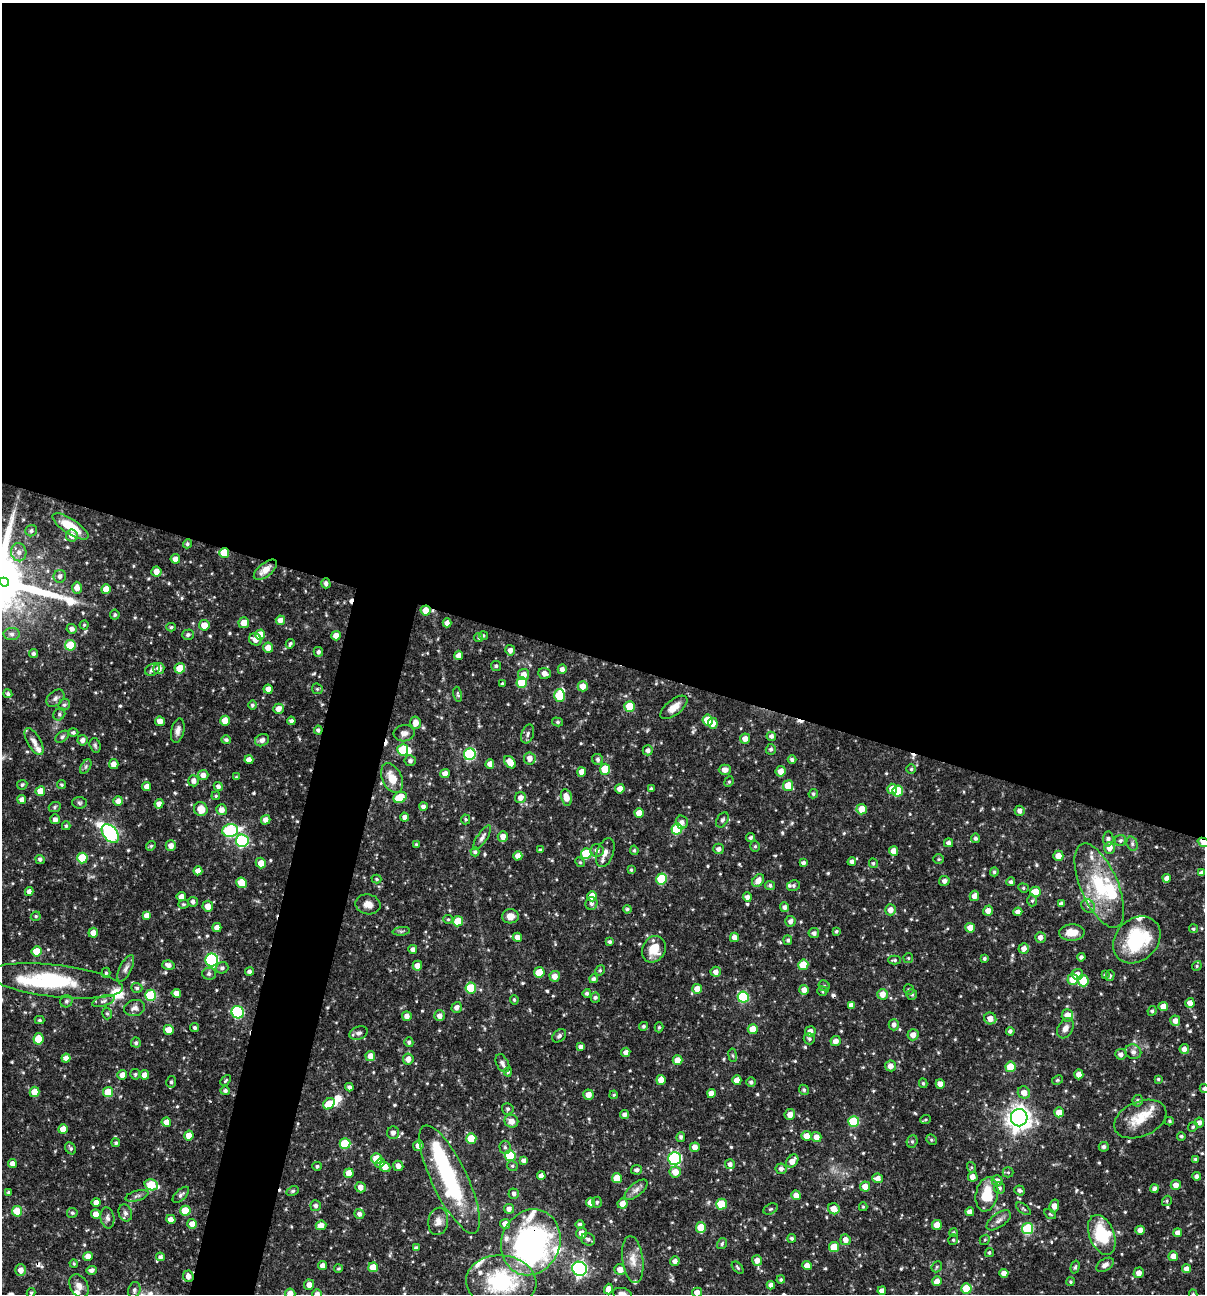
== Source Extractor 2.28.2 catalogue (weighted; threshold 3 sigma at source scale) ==
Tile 3 of 4 x 4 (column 3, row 1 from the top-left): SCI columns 2657-3859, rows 3875-5166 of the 5187 x 5168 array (HDU 1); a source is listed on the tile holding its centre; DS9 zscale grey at full resolution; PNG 1207 x 1296 px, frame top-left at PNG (2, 3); each listed source drawn as its Kron ellipse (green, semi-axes under 4 px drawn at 4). Shown black and unused: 54% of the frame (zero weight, under 3 of 4 exposures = <1% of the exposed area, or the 3 px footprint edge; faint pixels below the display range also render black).
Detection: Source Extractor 2.28.2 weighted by HDU 2 'WHT'; one run over the whole footprint, this tile lists its part. Background 0.066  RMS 0.0035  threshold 0.0157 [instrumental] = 3 sigma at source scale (4.5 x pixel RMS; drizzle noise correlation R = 1.50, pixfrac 1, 0.05/0.05 arcsec/px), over >= 5 px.
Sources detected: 643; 5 inside a brighter object's white glare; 8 cosmic-ray / hot-pixel residue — neither listed nor drawn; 22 inside a brighter listed object's ellipse — not listed separately; of the other 608, all 500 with FLUX_AUTO >= 0.454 (the completeness limit of this list) listed and drawn (108 fainter detections not listed), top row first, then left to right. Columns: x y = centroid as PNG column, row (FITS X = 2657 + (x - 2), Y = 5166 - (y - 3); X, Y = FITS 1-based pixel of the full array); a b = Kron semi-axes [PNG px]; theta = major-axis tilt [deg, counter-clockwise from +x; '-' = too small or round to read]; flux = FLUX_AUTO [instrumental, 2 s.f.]
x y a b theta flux
70 526 21 7 -33 9.4
31 531 6 5 - 0.85
72 536 6 6 - 2.4
187 544 5 4 - 0.73
19 552 9 7 -77 2
224 553 5 5 - 8.4
175 559 5 5 - 2.1
265 570 14 6 38 3.6
156 571 5 5 - 2.8
60 576 6 6 - 1.3
4 582 5 3 - 53
326 583 5 4 - 1.1
77 588 6 5 - 2.4
106 589 5 5 - 3.3
426 610 5 5 - 4.6
115 615 5 4 - 0.54
280 620 5 4 - 2.2
244 623 5 5 - 3.7
447 623 4 4 - 1.8
84 625 4 4 - 0.45
204 625 5 5 - 3.6
171 627 5 4 - 0.58
72 629 5 4 - 1.4
12 634 8 6 -1 1.2
188 635 6 5 - 0.95
260 635 5 5 - 6.6
483 635 5 4 - 0.51
336 636 5 4 - 3.1
479 637 5 4 - 0.59
255 639 6 6 - 2.6
290 644 5 3 - 0.61
70 645 5 5 - 13
268 648 5 5 - 3.1
510 650 5 5 - 1.7
318 652 5 4 - 1
34 654 4 4 - 0.9
459 655 4 4 - 2.2
496 666 5 5 - 0.63
180 668 5 5 - 7.6
159 669 5 5 - 2.1
562 669 5 4 - 1.5
152 670 8 5 27 1.3
545 673 6 5 - 2.1
524 674 5 5 - 2.4
522 682 5 5 - 12
502 684 4 3 - 0.67
583 686 5 5 - 3.2
268 689 4 4 - 2.6
317 689 6 5 - 0.5
8 694 4 4 - 0.75
458 694 8 3 -78 0.58
559 695 6 5 - 12
55 698 10 7 41 1.3
64 705 6 5 - 0.81
252 705 4 4 - 0.73
630 706 5 5 - 7.8
674 707 16 7 38 3.6
278 709 5 5 - 2.5
59 714 6 5 - 0.68
708 720 5 5 - 8.4
160 721 5 4 - 2.6
225 721 5 5 - 5.7
291 721 4 4 - 1.1
558 722 5 4 - 0.56
416 723 6 5 - 3.1
713 723 5 5 - 3
178 730 12 6 77 1.8
318 730 4 4 - 0.89
73 732 5 4 - 0.73
404 733 10 8 6 1.6
528 734 10 6 71 1.1
771 736 4 4 - 1.2
62 737 7 5 37 0.76
745 739 5 5 - 2.3
82 740 5 5 - 1.6
226 740 5 4 - 0.82
262 740 7 6 - 1.4
34 742 15 6 -60 2.1
95 745 7 5 -74 0.68
771 749 5 5 - 0.88
403 750 5 5 - 15
648 750 5 5 - 1.4
470 754 6 6 - 32
530 758 6 6 - 2.4
598 759 6 5 - 0.96
249 760 4 4 - 2.2
792 760 4 4 - 0.98
410 761 5 5 - 1.1
510 762 7 5 -52 4
114 764 5 4 - 2.3
490 764 5 4 - 2.2
86 766 8 4 60 0.78
605 769 5 5 - 9.2
911 769 4 4 - 0.57
725 770 6 5 - 2.2
781 771 5 5 - 2.8
582 772 5 4 - 2.5
445 773 5 4 - 2.4
203 775 5 5 - 2.3
236 777 4 4 - 0.45
392 778 16 9 -65 5.6
194 781 6 5 - 1.7
729 782 5 4 - 0.51
22 785 5 5 - 0.72
61 785 4 4 - 0.54
218 786 4 4 - 1.3
788 786 5 5 - 6.5
147 787 4 4 - 2.5
620 789 5 4 - 2.6
651 789 4 4 - 0.65
892 789 5 5 - 3.6
40 791 5 4 - 4.3
898 791 5 5 - 12
813 794 5 4 - 0.61
216 796 4 3 - 0.47
400 797 7 5 27 9.9
566 797 8 5 -77 3.4
520 798 5 5 - 2
22 800 4 4 - 1.8
118 801 5 4 - 2.7
79 803 7 5 -3 0.76
159 804 5 4 - 2.3
55 807 6 5 - 0.58
423 807 4 4 - 1.3
201 809 7 6 - 4.4
862 809 5 5 - 4.9
221 810 5 5 - 2.3
1019 811 5 5 - 1.4
639 813 5 4 - 4.2
405 817 4 4 - 1.5
55 819 5 5 - 1.3
466 819 5 4 - 0.55
266 820 5 4 - 2.1
722 820 8 5 56 0.99
682 822 6 6 - 1.5
66 826 4 4 - 0.57
677 829 6 5 - 18
230 831 8 6 12 38
110 834 11 7 -49 61
503 836 5 5 - 2.7
482 838 14 5 56 1.3
751 838 5 4 - 0.77
975 838 5 4 - 0.73
1108 839 7 5 88 1.1
242 841 6 6 - 39
1120 841 5 5 - 0.7
1204 842 6 4 -19 10
948 843 4 4 - 1.4
1132 844 7 5 -71 0.76
417 845 3 3 - 0.62
151 846 5 4 - 0.52
171 846 5 5 - 2
755 846 5 5 - 0.61
1110 848 6 5 - 2.6
718 849 5 5 - 1.4
540 850 3 3 - 0.57
597 850 6 6 - 1.5
634 850 5 4 - 0.6
894 851 5 4 - 2.5
475 852 4 4 - 0.76
605 853 15 8 70 2.5
586 854 5 5 - 13
518 856 5 4 - 2.3
1058 856 5 5 - 2.9
82 858 5 5 - 12
40 859 5 4 - 0.95
939 859 5 4 - 0.52
580 862 5 4 - 0.45
852 862 4 4 - 1.2
261 863 5 5 - 3.3
803 863 4 4 - 1.1
873 863 5 4 - 0.56
631 870 3 3 - 0.49
198 871 4 4 - 2.4
994 872 4 4 - 0.64
1201 873 4 4 - 1.1
1167 878 4 4 - 1.9
376 879 5 4 - 0.5
662 879 5 5 - 16
758 880 7 5 49 2.9
944 881 5 5 - 1.4
1011 882 4 4 - 0.87
242 883 5 5 - 5.3
770 885 5 4 - 0.79
793 885 6 5 - 0.72
1099 885 45 18 -67 22
1023 888 5 4 - 0.56
29 891 4 4 - 1.5
1036 892 5 5 - 8.1
592 896 5 5 - 6.5
974 896 5 4 - 2.2
181 897 5 4 - 2.5
747 897 4 4 - 1.3
1032 901 6 5 - 0.63
193 902 5 5 - 1.1
591 903 6 6 - 1.3
183 904 5 4 - 0.5
368 904 12 10 -11 2.8
1061 904 4 4 - 1.4
208 906 5 5 - 3
1088 906 7 6 - 1.1
784 907 5 4 - 1.3
627 909 4 4 - 0.69
890 910 5 5 - 2.4
988 911 5 5 - 2.3
1018 912 4 4 - 1.9
147 915 4 4 - 2.5
36 916 5 4 - 0.62
510 916 8 7 - 2.7
448 919 5 4 - 0.48
458 921 5 5 - 7.7
790 921 5 5 - 1.5
217 927 4 4 - 2.3
970 928 5 5 - 4.1
1193 929 4 4 - 0.53
401 931 9 3 5 0.6
836 931 3 3 - 0.62
1072 932 13 8 3 4.1
93 933 5 5 - 2.6
814 933 5 5 - 1.2
517 937 5 4 - 2.2
734 937 4 4 - 2.1
1040 937 5 5 - 1.9
788 940 5 4 - 0.79
1137 940 26 21 43 25
610 942 4 4 - 0.77
1024 948 5 5 - 1.9
413 949 4 4 - 1.5
654 949 14 11 62 6.8
37 951 5 5 - 7.1
1081 957 4 3 - 0.95
908 958 5 4 - 0.48
984 958 4 4 - 0.72
212 960 6 6 - 45
895 960 6 4 -1 0.6
168 965 6 4 -18 1.9
803 965 5 5 - 6
417 966 5 4 - 2.3
1197 966 5 4 - 0.48
126 968 14 6 64 1.6
222 968 6 6 - 1.1
600 970 5 4 - 0.61
250 971 4 4 - 1.2
539 972 5 5 - 7.3
716 972 5 5 - 1.8
106 973 5 4 - 0.55
209 974 7 6 - 0.98
1077 974 5 5 - 2.1
1105 975 4 4 - 0.56
555 976 5 5 - 2.5
1110 976 5 4 - 0.58
594 979 4 4 - 1
1073 979 5 5 - 6.3
55 981 68 16 -6 32
1083 981 6 5 - 6.9
824 986 6 5 - 0.63
137 988 5 5 - 0.79
471 988 5 5 - 13
697 989 5 5 - 4
909 989 5 5 - 0.55
804 990 5 4 - 2.4
822 991 5 4 - 0.56
176 993 4 4 - 2.5
587 993 4 4 - 0.75
882 994 5 5 - 3.4
912 994 5 5 - 0.72
151 995 5 5 - 21
595 997 5 5 - 0.79
743 997 5 5 - 22
514 1000 5 4 - 0.67
66 1001 6 6 - 0.77
103 1001 11 5 19 1.2
1190 1003 5 4 - 2.4
851 1005 4 4 - 1.6
1163 1006 5 4 - 2.6
457 1007 5 5 - 1.5
134 1008 10 8 12 1.7
1152 1011 5 4 - 0.74
238 1012 6 6 - 36
107 1013 6 4 -74 0.64
1067 1015 6 6 - 3.1
407 1016 5 5 - 1.7
440 1016 5 5 - 2
990 1018 6 5 - 2.8
40 1020 5 4 - 0.57
1175 1021 5 5 - 1.9
894 1025 6 5 - 1.4
643 1026 4 4 - 0.72
195 1027 4 4 - 0.78
659 1027 5 4 - 0.58
1065 1028 11 7 61 2
753 1029 5 5 - 4.8
169 1030 5 5 - 4.8
810 1031 5 5 - 2.2
1010 1031 4 4 - 0.88
359 1033 9 6 19 1.2
913 1035 5 5 - 2.5
559 1036 8 5 39 0.81
38 1039 6 5 - 5.9
809 1039 6 5 - 0.79
836 1041 5 5 - 2.3
409 1042 5 4 - 0.91
136 1043 5 5 - 0.75
581 1047 4 4 - 1.5
1184 1049 5 4 - 2
626 1052 4 4 - 1.7
1133 1052 8 7 - 1.5
1121 1054 5 5 - 1.5
733 1055 7 3 -81 0.53
370 1056 5 5 - 2.9
66 1058 4 4 - 2.3
408 1059 5 5 - 2.4
677 1060 5 5 - 3.7
502 1063 10 6 -64 1.4
890 1066 5 5 - 2.2
1010 1067 5 5 - 9.1
508 1072 4 4 - 0.56
135 1074 5 5 - 0.66
1079 1074 5 4 - 2.6
122 1075 5 5 - 2.3
144 1075 5 4 - 2.4
1158 1079 4 3 - 0.52
226 1080 6 3 48 0.46
661 1080 5 4 - 3
737 1080 5 4 - 3.5
1057 1080 6 4 27 0.58
171 1082 6 5 - 0.79
751 1082 5 5 - 0.88
923 1083 5 4 - 0.56
940 1084 5 4 - 2.2
349 1087 4 4 - 1
1204 1088 4 4 - 0.63
804 1090 5 4 - 0.74
225 1091 5 4 - 0.97
35 1092 5 5 - 4.9
108 1092 5 5 - 7.7
1024 1092 6 6 - 2.6
711 1093 4 4 - 2.7
588 1095 5 5 - 2.5
614 1095 4 3 - 0.47
1138 1101 6 5 - 0.91
329 1104 6 5 - 5.4
508 1109 6 5 - 0.78
1059 1112 5 4 - 3.6
790 1114 5 5 - 2.8
624 1115 4 4 - 1.2
1019 1118 9 8 - 290
1140 1119 27 17 23 8.8
925 1120 5 3 - 0.47
511 1121 7 6 - 3.1
854 1121 5 5 - 19
1169 1121 4 3 - 0.49
166 1122 5 4 - 2.3
1199 1122 5 4 - 1.6
1193 1127 5 4 - 0.52
63 1129 5 4 - 4
393 1133 6 6 - 1.5
189 1136 5 4 - 4.1
806 1136 5 5 - 3.6
1181 1136 4 4 - 0.65
681 1137 5 4 - 0.78
816 1137 5 5 - 2.6
471 1138 5 5 - 7.8
931 1140 6 5 - 0.57
912 1141 6 5 - 0.63
116 1143 4 4 - 0.62
345 1144 5 5 - 14
418 1145 5 5 - 2.3
505 1147 6 5 - 0.83
695 1147 5 4 - 2.6
1104 1147 5 5 - 0.94
70 1148 6 5 - 0.73
510 1156 5 5 - 12
675 1158 6 6 - 43
377 1159 5 5 - 6.9
1196 1159 4 4 - 0.65
524 1161 4 4 - 1.3
792 1161 7 5 51 3.1
380 1163 5 4 - 1.5
12 1164 4 4 - 2.4
730 1164 5 5 - 1.3
317 1166 5 4 - 0.72
398 1166 5 5 - 1.9
512 1166 5 5 - 0.59
385 1167 5 4 - 3.3
971 1167 5 3 - 0.45
781 1169 5 5 - 1.3
637 1170 5 5 - 1
675 1172 5 5 - 3.6
1008 1172 5 5 - 0.48
349 1173 5 4 - 4.2
541 1176 4 4 - 1.9
1197 1176 4 4 - 1.3
973 1177 5 5 - 2.4
617 1178 5 5 - 6.4
878 1178 5 4 - 2.1
450 1179 59 17 -64 36
997 1181 5 5 - 2.1
151 1185 7 5 -17 12
1176 1185 5 5 - 2.3
865 1186 5 5 - 3.2
360 1187 5 5 - 2.3
1000 1188 6 5 - 0.94
1154 1189 4 4 - 1.2
636 1190 14 6 41 1.8
1020 1190 5 5 - 0.97
293 1191 6 4 26 0.56
8 1192 4 3 - 0.54
514 1194 5 5 - 1.1
987 1194 17 11 79 10
181 1195 10 5 43 1.2
796 1195 5 4 - 2.6
137 1196 12 5 17 1.1
1167 1201 5 4 - 0.52
96 1202 4 4 - 2.4
597 1202 5 4 - 0.54
590 1203 5 4 - 2.6
622 1204 5 5 - 2.8
721 1204 5 5 - 11
316 1206 5 5 - 1.1
1054 1206 6 5 - 3.2
863 1207 4 3 - 0.48
509 1209 5 5 - 1.6
771 1209 8 5 26 0.61
834 1209 6 5 - 3.5
1023 1209 8 4 -37 0.61
17 1211 5 5 - 7
185 1211 5 5 - 8.6
970 1212 4 4 - 2.2
72 1213 5 5 - 0.68
125 1213 9 6 -71 1.1
96 1214 5 4 - 2.9
359 1214 5 5 - 1.3
1050 1214 6 4 -32 0.5
107 1218 10 7 -81 1.4
171 1219 5 4 - 2.3
999 1220 14 7 36 1.7
438 1221 14 10 80 2.6
192 1224 5 4 - 2.7
505 1224 5 5 - 2.6
580 1224 4 4 - 0.98
321 1225 5 4 - 3.7
937 1225 5 5 - 4.5
701 1227 5 5 - 6.7
1028 1229 5 5 - 24
1140 1230 4 4 - 2.3
582 1233 6 5 - 3.2
953 1233 4 4 - 0.58
1178 1233 4 4 - 2.1
1102 1235 21 12 -69 17
792 1238 4 4 - 0.82
588 1239 7 6 - 1.1
845 1240 5 5 - 2.4
953 1240 5 4 - 0.59
985 1240 5 4 - 0.53
531 1242 33 29 68 100
722 1244 6 4 58 0.63
834 1247 5 5 - 7.8
416 1248 4 4 - 0.98
989 1253 5 4 - 0.58
88 1256 5 4 - 2.7
1173 1256 5 5 - 2.6
160 1257 4 4 - 0.98
633 1260 24 10 -82 4.2
757 1260 5 5 - 2.3
675 1261 5 4 - 1.6
74 1264 4 3 - 0.46
1105 1265 10 6 32 1.6
323 1266 4 4 - 2.3
807 1266 4 4 - 2.7
373 1267 5 5 - 4.9
937 1267 6 5 - 0.56
1075 1267 6 4 74 0.64
738 1268 7 4 -47 0.59
338 1269 4 3 - 0.47
580 1269 7 7 - 83
620 1269 6 5 - 2.7
1186 1269 4 4 - 2.3
21 1270 5 5 - 2.3
91 1270 5 4 - 1.3
1004 1273 4 4 - 2.7
1139 1273 5 5 - 2.1
188 1276 6 5 - 1.9
781 1280 4 4 - 0.68
937 1281 5 5 - 2.9
501 1282 35 26 -5 30
1070 1282 4 4 - 0.49
309 1285 5 5 - 2.2
771 1285 4 4 - 1.7
79 1286 12 8 -60 2.3
966 1288 5 5 - 9.4
608 1289 5 4 - 2.6
134 1290 8 6 74 1.1
882 1291 4 4 - 2
697 1292 5 5 - 2.2
31 1293 5 4 - 0.52
290 1293 5 4 - 2.6
317 1294 5 5 - 1.6
622 1294 9 6 -14 1.9
1193 1294 5 3 - 0.52
Overlapping masked pixels (flux is a lower limit): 10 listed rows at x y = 224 553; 326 583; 426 610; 447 623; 318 730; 1204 842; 1099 885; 450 1179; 531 1242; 188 1276
Isophote crosses this tile's border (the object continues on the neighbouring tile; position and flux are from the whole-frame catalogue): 8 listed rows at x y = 1204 842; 1204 1088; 966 1288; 697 1292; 290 1293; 317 1294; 622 1294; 1193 1294